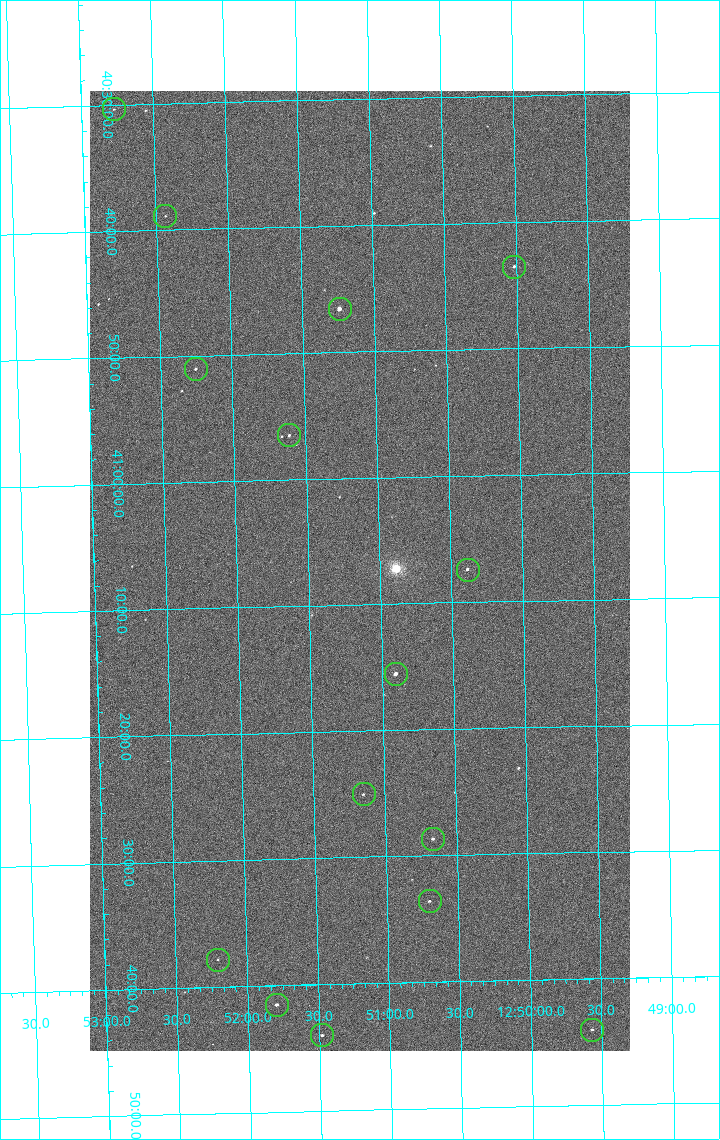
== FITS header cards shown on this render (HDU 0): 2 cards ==
NAXIS1  =                 1080 / length of data axis 1
NAXIS2  =                 1920 / length of data axis 2

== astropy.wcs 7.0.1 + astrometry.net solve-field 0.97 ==
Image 1080 x 1920 px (HDU 0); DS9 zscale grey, zoomed out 1/2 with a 90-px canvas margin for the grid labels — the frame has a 2x2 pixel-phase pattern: the four 2x2 pixel phases sit at different levels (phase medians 1006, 852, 798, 1002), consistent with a one-shot-colour (mosaic) sensor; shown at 1/2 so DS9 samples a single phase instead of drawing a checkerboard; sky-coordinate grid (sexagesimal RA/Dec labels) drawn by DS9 from the SOLVED WCS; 15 Tycho-2 reference stars matched to detected sources circled (green)
Header WCS: none
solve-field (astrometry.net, Tycho-2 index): SOLVED blind (the file carries no WCS)
Solved WCS: RA---TAN-SIP/DEC--TAN-SIP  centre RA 12:51:08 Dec +41:07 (192.78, +41.12 deg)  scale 2.38 arcsec/px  FOV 42.8' x 76.0'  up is -179 deg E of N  parity flipped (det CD > 0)
(file carries no celestial WCS; the grid is the blind solution)
Tycho-2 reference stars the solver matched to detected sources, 15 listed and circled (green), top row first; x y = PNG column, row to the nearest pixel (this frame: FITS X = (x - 90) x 2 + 1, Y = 1920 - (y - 91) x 2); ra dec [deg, ICRS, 3 dp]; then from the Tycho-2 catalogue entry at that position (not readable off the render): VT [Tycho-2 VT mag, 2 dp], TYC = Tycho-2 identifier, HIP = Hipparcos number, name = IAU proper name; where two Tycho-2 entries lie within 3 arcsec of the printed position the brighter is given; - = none
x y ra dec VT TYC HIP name
114 110 193.194 +40.505 12.48 3021-1340-1 - -
165 216 193.109 +40.648 12.32 3021-1216-1 - -
514 267 192.504 +40.725 11.86 3021-1162-1 - -
340 309 192.810 +40.776 9.69 3021-1108-1 - -
196 369 193.064 +40.851 11.36 3021-1025-1 - -
289 436 192.903 +40.941 11.82 3021-941-1 - -
468 570 192.596 +41.123 11.21 3021-53-1 - -
396 674 192.726 +41.259 9.76 3023-213-1 62700 -
364 794 192.787 +41.417 12.26 3023-139-1 - -
432 839 192.667 +41.478 11.08 3023-113-1 - -
430 902 192.675 +41.560 11.35 3023-88-1 - -
218 960 193.051 +41.631 12.16 3023-47-1 - -
276 1005 192.949 +41.692 10.25 3023-19-1 - -
592 1030 192.392 +41.734 11.39 3023-243-1 - -
322 1036 192.870 +41.734 10.72 3023-898-1 - -